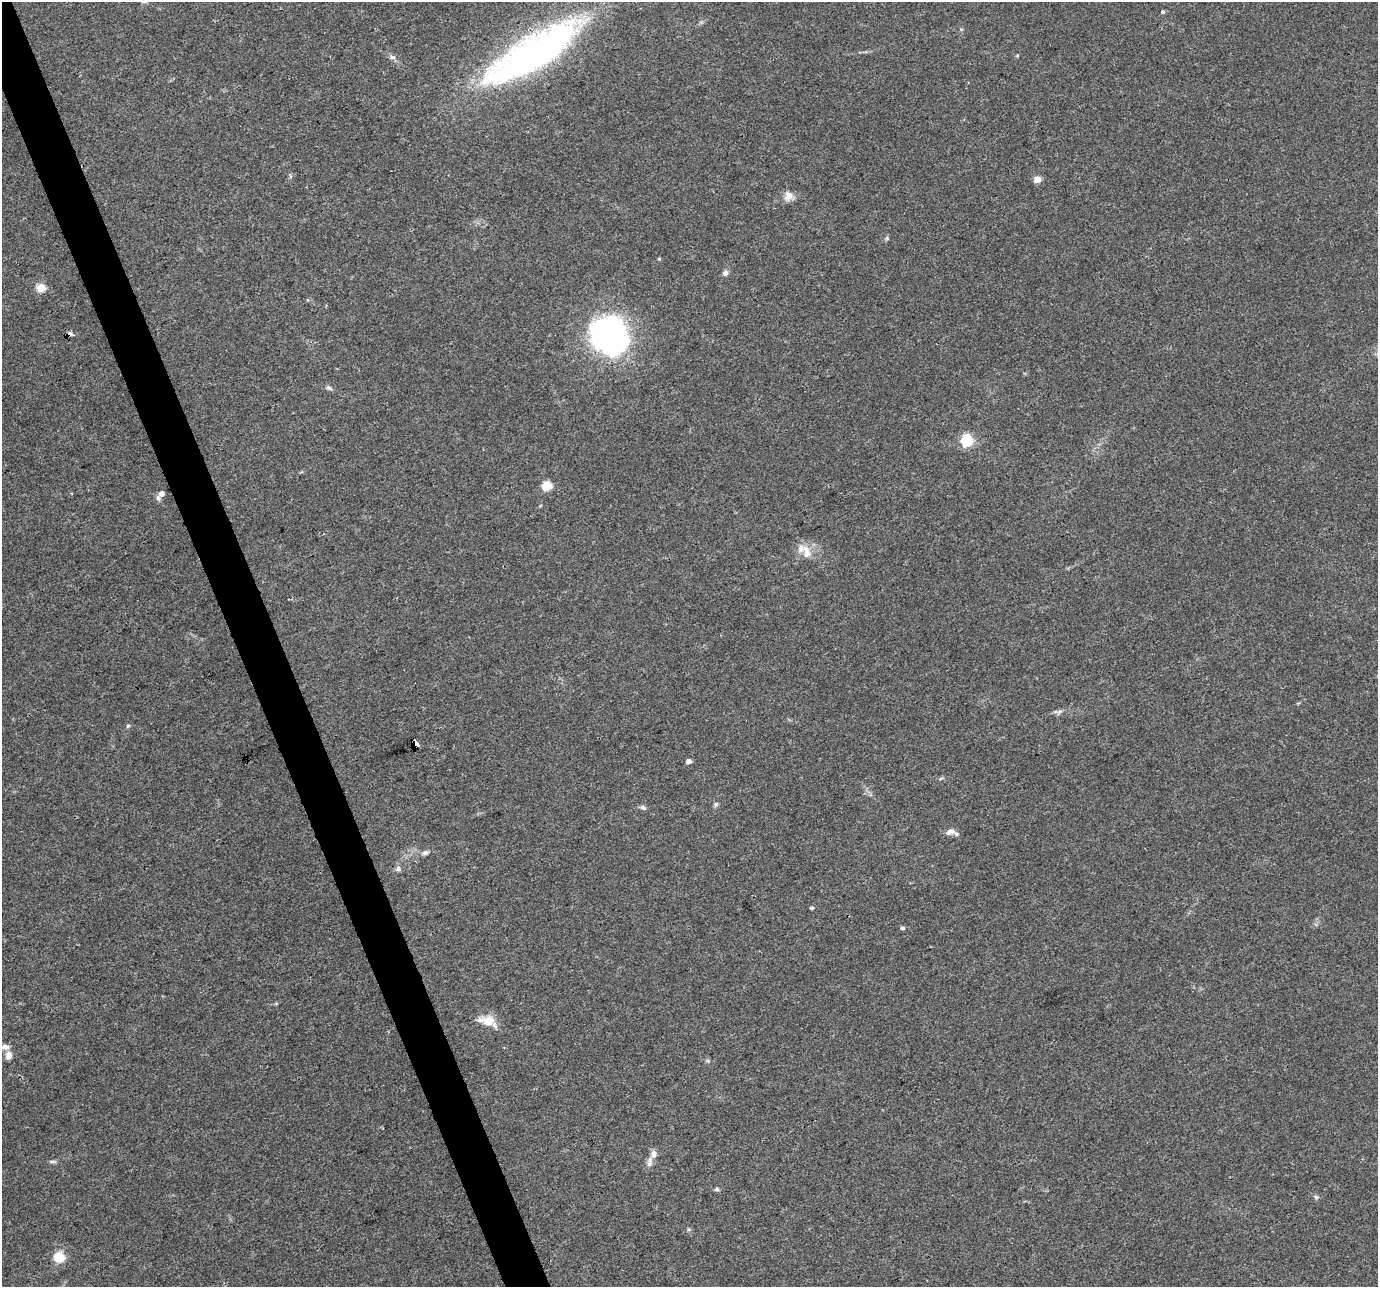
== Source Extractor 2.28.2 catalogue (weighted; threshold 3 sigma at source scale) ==
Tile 11 of 4 x 4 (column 3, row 3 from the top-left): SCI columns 2755-4130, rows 1417-2701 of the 5506 x 5346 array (HDU 1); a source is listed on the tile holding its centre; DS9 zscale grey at full resolution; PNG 1380 x 1289 px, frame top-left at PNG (2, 2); no overlay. Shown black and unused: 3% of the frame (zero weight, under 3 of 4 exposures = <1% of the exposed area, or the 3 px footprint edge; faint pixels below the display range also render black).
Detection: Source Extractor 2.28.2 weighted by HDU 2 'WHT'; one run over the whole footprint, this tile lists its part. Background 0.0199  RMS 0.003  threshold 0.0133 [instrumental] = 3 sigma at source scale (4.5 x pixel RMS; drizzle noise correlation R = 1.50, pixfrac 1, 0.0396/0.0396 arcsec/px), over >= 5 px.
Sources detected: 39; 1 inside a brighter object's white glare — not listed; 3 inside a brighter listed object's ellipse — not listed separately; the other 35 listed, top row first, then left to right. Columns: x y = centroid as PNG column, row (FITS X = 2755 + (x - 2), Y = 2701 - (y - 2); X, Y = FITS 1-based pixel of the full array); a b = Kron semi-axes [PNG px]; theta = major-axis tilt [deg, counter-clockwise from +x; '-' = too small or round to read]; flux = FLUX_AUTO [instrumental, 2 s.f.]
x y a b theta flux
1163 12 5 5 - 0.57
533 53 113 32 31 120
392 57 8 6 -14 0.93
1037 179 5 4 - 5.3
788 196 14 11 71 2.2
887 238 6 4 48 0.47
725 273 7 7 - 1
41 288 5 5 - 10
70 334 7 5 9 1.1
609 336 49 41 -52 58
329 388 9 5 -24 0.8
967 440 6 5 - 33
547 486 5 5 - 15
161 494 5 5 - 1.9
158 498 8 6 -63 0.86
806 552 21 11 -65 4.1
1059 712 10 5 24 0.86
128 726 6 5 - 0.45
414 744 6 4 88 300
688 761 4 4 - 1.8
716 804 6 6 - 0.56
643 808 9 5 -29 0.73
951 831 12 8 19 1.4
425 852 10 6 19 1
398 868 8 7 - 0.92
812 908 4 4 - 0.53
902 928 6 5 - 0.45
488 1021 22 11 -19 5
9 1055 11 8 76 1.8
708 1061 6 4 -45 0.44
52 1162 8 4 -8 0.59
650 1162 16 7 78 1.7
717 1189 6 5 - 0.52
1316 1197 7 6 - 0.61
59 1257 5 5 - 22
Overlapping masked pixels (flux is a lower limit): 2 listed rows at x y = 70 334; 414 744
Isophote crosses this tile's border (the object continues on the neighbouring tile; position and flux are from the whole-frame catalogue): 1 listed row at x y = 533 53